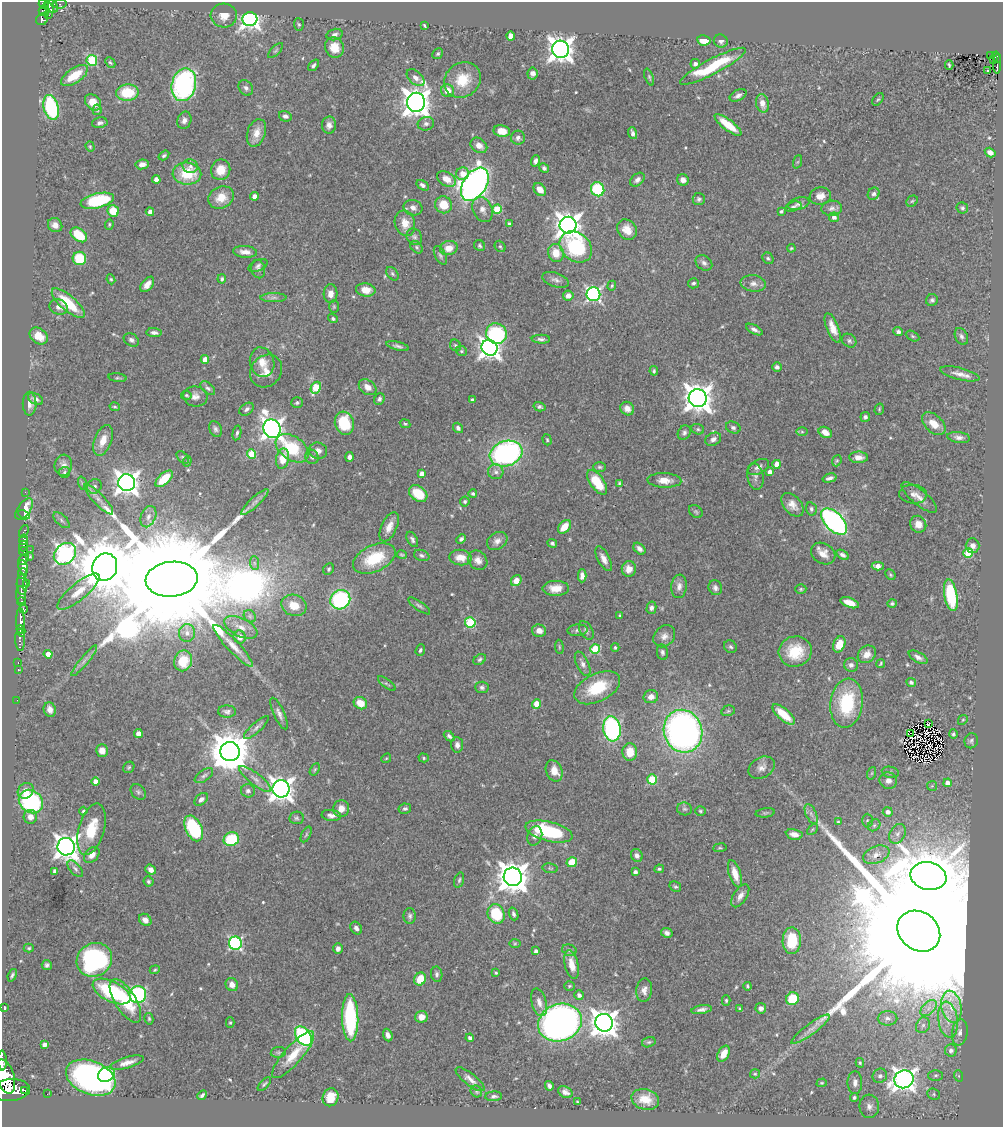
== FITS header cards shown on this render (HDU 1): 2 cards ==
NAXIS1  =                 1001
NAXIS2  =                 1125

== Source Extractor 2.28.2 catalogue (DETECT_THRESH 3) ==
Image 1001 x 1125 px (HDU 1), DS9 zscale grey, 1 PNG px = 1 image px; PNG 1005 x 1129 px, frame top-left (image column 1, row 1125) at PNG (2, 2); each listed source drawn as its Kron ellipse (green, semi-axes under 4 px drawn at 4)
Background 0.602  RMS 0.023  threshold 0.0681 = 3 sigma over >= 5 px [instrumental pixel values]
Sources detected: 567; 3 with non-positive FLUX_AUTO (blend fragments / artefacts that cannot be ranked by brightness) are neither listed nor drawn; of the other 564, the 500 brightest by FLUX_AUTO listed and drawn (64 fainter detections omitted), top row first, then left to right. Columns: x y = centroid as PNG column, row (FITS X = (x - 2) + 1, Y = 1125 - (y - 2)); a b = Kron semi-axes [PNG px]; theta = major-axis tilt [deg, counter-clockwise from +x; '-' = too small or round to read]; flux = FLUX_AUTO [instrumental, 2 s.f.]
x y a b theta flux
44 4 5 4 - 340
60 4 7 4 10 33
52 6 7 5 -47 250
48 7 6 4 -57 270
44 11 5 5 - 170
49 15 2 2 - 28
224 16 13 12 - 17
42 19 6 5 - 180
250 19 7 7 - 740
299 24 6 5 - 2.4
424 26 4 3 - 2
335 35 8 5 14 5.3
511 36 4 4 - 21
704 40 7 5 -10 22
721 41 7 6 - 5.9
334 47 10 9 - 22
560 49 8 8 - 1600
275 51 10 4 45 2.7
438 54 5 5 - 2.7
991 56 3 2 - 18
996 57 5 4 - 87
994 59 3 3 - 29
92 60 5 5 - 110
110 63 6 4 -48 2.2
695 64 5 4 - 5.3
997 64 10 2 -90 97
313 65 6 4 49 3.8
949 65 4 2 - 2
713 66 37 7 28 92
988 70 3 2 - 2.4
532 73 6 5 - 7.4
74 76 15 7 34 36
649 77 9 4 -70 2.6
416 78 10 6 -42 7.9
462 80 19 17 38 44
184 85 17 12 78 340
246 88 8 6 -52 5
447 91 6 6 - 18
127 92 11 8 2 58
738 95 9 5 28 5.7
878 99 7 4 52 2.3
93 102 9 6 -45 21
416 102 9 9 - 2100
762 103 9 6 -76 13
51 107 13 7 -75 170
97 110 5 4 - 2.2
285 116 6 5 - 5.4
184 120 9 7 69 6.9
100 123 8 5 12 4.7
426 124 8 6 13 5
329 125 8 7 - 7.3
728 125 16 5 -38 37
502 131 8 6 -10 22
256 133 14 9 71 16
633 133 6 4 -72 4.8
518 138 7 7 - 5.4
479 145 9 7 -37 12
90 147 5 4 - 1.9
990 153 6 4 -33 8.2
164 155 6 4 33 3
536 161 6 4 69 5.5
797 162 7 4 70 2.1
142 164 6 5 - 9.5
190 166 8 6 -10 5.5
544 168 5 4 - 3.5
221 170 10 9 - 22
187 174 14 11 -2 52
463 174 6 6 - 20
446 179 10 7 -32 16
156 180 4 4 - 14
637 180 8 5 41 5.7
683 180 6 5 - 9
475 184 18 11 57 900
423 185 7 4 -34 5.5
540 189 7 5 -51 16
598 189 7 6 - 89
874 194 6 5 - 4.7
254 196 4 4 - 11
820 196 11 8 10 13
221 197 13 11 28 23
699 199 6 6 - 4
97 201 17 7 13 110
912 201 6 5 - 2.6
799 204 11 6 14 5.9
444 205 9 8 - 28
793 206 8 5 16 3.1
413 208 9 7 -18 8.3
832 208 10 7 4 6.2
962 208 6 5 - 2.8
483 209 13 9 -65 10
497 209 4 4 - 48
113 211 6 5 - 40
781 211 4 3 - 2.9
150 212 4 4 - 8.2
834 217 5 4 - 7
405 223 13 10 -73 19
109 224 5 4 - 2
509 224 4 3 - 3.2
55 225 7 6 - 9.2
568 225 8 8 - 1600
627 230 11 9 -50 18
79 235 9 6 -37 44
414 237 9 7 -56 4.6
480 246 6 5 - 2.7
500 246 6 5 - 2.2
417 247 7 5 -43 3
576 247 18 14 -40 140
449 248 9 7 14 17
791 248 4 3 - 1.7
245 252 12 6 -4 9.8
556 253 9 8 - 23
440 255 10 5 -64 3.9
79 258 7 6 - 61
768 258 6 5 - 2.9
704 263 9 7 -37 5.5
258 265 10 5 23 4.7
258 269 9 7 -75 5.2
392 274 7 5 -51 3
111 279 5 4 - 2.1
222 279 4 3 - 2.9
555 280 14 7 -19 7.1
693 283 5 5 - 3
753 283 13 8 -8 9
147 284 9 5 52 11
612 286 5 4 - 2.1
366 290 10 6 -7 16
330 294 9 7 86 12
593 294 7 7 - 380
568 296 5 5 - 11
274 298 13 4 0 6.1
932 300 6 5 - 3.5
68 303 21 7 -41 55
59 307 9 7 -17 6.8
334 307 6 4 -90 2.1
333 319 5 4 - 2.8
833 328 16 6 -68 16
754 329 9 4 -29 5.3
898 332 5 4 - 4.3
154 333 7 4 -5 5.4
496 334 11 10 - 130
39 336 10 7 -36 22
913 336 7 4 -27 2.8
961 336 9 6 -65 4.8
541 339 9 4 -1 4.4
131 340 8 6 -30 4.7
849 341 8 6 -40 3.9
455 345 6 5 - 3
398 346 11 4 -14 4.5
489 348 8 7 - 1100
461 351 6 4 -23 2.3
205 359 4 4 - 14
262 362 15 12 -74 19
777 367 5 4 - 4.4
266 371 17 15 48 20
654 371 5 3 - 2.8
960 374 20 6 -14 12
118 378 9 3 -8 2.2
368 387 9 7 -36 13
208 388 8 5 -40 4
316 388 6 4 61 65
186 395 5 4 - 2.4
195 396 12 10 -8 10
698 398 9 9 - 2100
35 399 8 5 -31 6.3
379 399 6 5 - 4.4
472 400 4 3 - 2.8
297 403 6 5 - 2.9
30 404 12 7 -88 8.8
115 407 5 4 - 2.4
539 407 6 4 -16 3.3
247 409 8 5 38 4.6
627 409 7 6 - 8.5
879 409 6 4 71 1.9
865 417 5 5 - 4.1
344 423 12 9 -73 59
405 424 5 4 - 1.8
934 424 14 8 -42 22
458 428 5 4 - 5
733 428 7 5 -23 4.3
215 429 8 6 -67 4.4
272 429 9 8 - 1100
698 429 6 5 - 2.9
802 432 6 4 -1 2.1
825 432 7 5 -29 13
237 433 7 4 78 3.6
684 433 7 6 - 4.4
959 437 11 5 -8 6.7
713 439 8 6 26 6
103 440 16 8 69 22
547 440 6 4 -73 2.2
292 448 18 11 -35 80
318 451 9 8 - 8
506 453 17 12 19 350
251 454 4 4 - 47
183 457 7 5 -44 2.8
312 457 7 6 - 5.2
350 457 5 4 - 6.1
859 457 9 5 -2 10
283 459 10 6 79 26
187 461 5 4 - 2
837 461 6 4 68 2.3
777 464 4 4 - 15
63 465 10 8 84 11
599 467 6 5 - 2.8
758 467 11 7 29 7.6
64 472 5 5 - 3.7
496 472 8 7 - 5.9
770 472 4 4 - 8.4
422 474 4 4 - 10
755 477 13 8 -83 7.1
830 478 7 3 16 4.9
164 479 11 5 43 37
664 480 17 7 -2 17
597 482 14 7 -54 47
82 483 7 4 -71 2.7
127 483 8 8 - 1300
619 483 4 3 - 1.8
94 486 8 7 - 5.8
25 492 2 2 - 7.2
418 494 10 7 -39 42
473 494 4 4 - 2.8
913 494 14 9 -4 9.7
919 498 22 7 -39 14
99 499 20 5 -46 13
465 501 5 5 - 2.9
255 502 18 5 43 7.8
792 505 14 8 -50 13
24 509 12 6 55 29
811 509 6 5 - 3.5
696 512 7 5 -38 2.8
24 515 6 4 -29 37
148 517 11 7 67 8
61 520 10 5 -44 5.1
834 521 16 9 -45 450
918 524 8 7 - 15
389 527 16 7 65 15
564 527 8 5 47 25
24 531 7 3 65 160
412 539 8 5 -62 4.1
461 539 5 4 - 3.9
23 540 5 3 - 290
497 541 11 8 31 9
552 543 5 4 - 3.1
23 546 5 3 - 290
972 546 7 7 - 7.5
639 549 7 5 -43 6.7
30 550 2 2 - 5.3
23 551 4 3 - 270
823 553 13 10 -31 15
968 553 5 4 - 70
65 554 12 10 42 650
402 555 5 3 - 2
422 555 8 5 -20 4
842 555 7 4 -32 4.7
29 557 3 3 - 11
460 557 11 7 -6 18
23 559 7 3 50 490
374 559 22 13 25 70
604 559 13 6 -63 10
478 560 10 9 - 9.9
254 563 7 4 -88 3.9
878 566 6 4 2 11
23 567 7 4 -79 800
105 567 14 12 70 13000
329 569 6 5 - 2.7
629 569 7 7 - 14
22 574 5 3 - 240
890 575 6 4 -48 2.3
582 576 6 4 88 7.3
172 579 26 17 5 94000
516 581 6 5 - 18
26 583 3 2 - 79
22 585 10 5 -87 350
679 586 12 7 83 8.5
556 588 13 7 1 18
715 588 8 6 -61 5
801 589 5 4 - 2.3
78 592 26 8 39 23
21 595 9 5 -85 310
951 595 16 6 -80 100
340 600 10 9 - 210
22 602 4 3 - 200
850 603 9 5 -20 19
892 603 5 4 - 2.7
294 605 13 10 -20 25
419 606 13 4 -36 4.1
651 608 6 5 - 4.8
23 609 4 3 - 93
250 616 7 5 -47 3.3
620 616 3 3 - 3.2
20 621 12 4 90 740
470 622 5 5 - 110
241 627 18 9 -26 14
577 630 10 6 4 4.8
586 630 10 6 -58 4.7
21 631 6 4 -75 290
539 631 7 6 - 11
187 633 9 8 - 9.6
664 636 12 9 47 9.8
240 637 6 6 - 8.2
20 640 11 5 -89 290
839 644 8 5 66 24
233 646 28 6 -47 17
559 647 7 3 -82 1.9
615 647 4 3 - 2.4
730 647 7 6 - 3.5
595 649 5 5 - 76
420 650 6 4 69 3.4
662 652 8 5 -81 4.4
795 652 16 15 - 43
48 654 4 4 - 13
867 654 10 8 41 13
918 657 10 5 -30 6.8
480 659 7 5 34 3.2
84 661 19 4 51 8.5
183 661 10 9 - 35
18 662 3 2 - 15
881 663 4 2 - 1.9
583 664 13 6 -65 7
851 665 7 6 - 5.5
18 670 3 2 - 20
911 682 5 4 - 4.1
387 684 10 4 -37 2.8
482 687 7 6 - 4.2
597 688 24 14 26 67
651 697 7 6 - 11
17 700 2 2 - 7.9
360 703 7 6 - 25
847 703 24 16 83 100
536 704 5 4 - 23
50 709 7 6 - 10
728 711 7 5 14 2.5
227 712 9 6 -2 5
279 713 17 5 -66 7.7
784 714 14 5 -40 40
963 720 5 4 - 1.9
928 723 4 2 - 1.8
256 727 16 5 42 5.9
612 729 12 8 -82 270
683 731 21 19 -71 710
910 733 3 2 - 2.5
138 734 4 4 - 15
953 734 4 4 - 2.7
449 736 6 4 -42 4.1
971 741 7 6 - 3.6
457 745 8 6 -85 6.7
102 750 6 6 - 12
230 752 9 9 - 5500
630 752 9 7 -87 27
386 758 5 4 - 2
424 758 5 4 - 2.5
129 767 6 5 - 2.6
762 768 14 10 29 11
315 769 6 4 59 2
554 771 11 8 -66 17
890 772 8 5 -10 3.9
872 773 6 4 71 2.1
204 776 11 5 36 4.8
255 779 20 6 -38 11
652 779 5 5 - 70
95 781 4 4 - 12
888 781 9 8 - 8.4
948 783 4 4 - 12
932 786 5 5 - 2
281 789 8 8 - 1400
26 791 8 7 - 14
248 791 7 6 - 5.9
138 792 8 6 -47 3.8
201 799 8 5 43 6.1
31 802 13 11 -40 190
341 808 8 8 - 14
405 809 6 5 - 3.9
684 809 7 6 - 3.5
83 811 4 4 - 2
700 811 5 5 - 2.4
888 812 5 5 - 7.8
765 813 10 4 7 2.7
811 814 11 5 -66 5.8
331 815 9 5 -6 7
30 817 7 6 - 10
296 818 7 6 - 3.5
867 820 7 5 90 2.8
838 822 4 4 - 1.9
874 825 6 5 - 3.4
194 828 14 8 -65 130
91 829 26 12 74 49
812 829 6 4 45 1.9
549 832 24 9 -14 130
794 834 8 5 -10 11
898 834 10 7 61 7.8
306 835 8 4 64 2.6
535 836 10 7 69 7.5
231 839 8 7 - 74
66 847 9 8 - 1600
720 848 7 3 7 1.9
92 855 9 6 46 13
637 855 7 5 -57 6
876 855 14 8 23 12
572 862 5 5 - 32
550 868 8 5 -9 2.4
75 869 10 5 -48 4.7
659 869 5 4 - 2.8
151 870 5 4 - 7.3
55 871 4 4 - 7.5
635 872 4 3 - 3.9
735 874 14 6 -72 21
928 876 18 14 -11 10000
513 877 9 9 - 2800
459 880 8 4 74 2.8
149 881 5 4 - 3
675 887 6 5 - 2.7
740 896 13 6 57 9.6
496 914 10 8 -66 68
514 914 6 4 -70 4
410 916 8 6 -90 4
145 920 7 5 -45 10
356 928 7 5 -54 5.9
919 931 23 19 -38 170000
667 933 6 5 - 5.2
792 941 13 9 89 50
235 943 6 6 - 270
515 943 6 4 1 2.1
29 948 5 4 - 2.4
338 949 5 5 - 5.9
569 950 7 5 -16 3.6
536 951 4 4 - 5.4
94 960 18 16 34 230
47 965 5 5 - 3.9
572 965 15 6 -78 20
155 970 5 4 - 2
496 973 4 4 - 1.9
437 974 8 5 -80 4.4
12 975 6 3 71 3.1
420 979 7 5 64 34
232 984 7 6 - 11
569 986 5 4 - 2
747 986 4 2 - 2
644 990 12 8 84 8.8
112 992 20 10 -26 140
138 994 8 8 - 260
579 995 5 4 - 5.5
792 999 6 6 - 48
726 1000 5 4 - 2.2
125 1001 24 10 -58 57
539 1002 14 7 -75 11
951 1007 16 10 -78 22
4 1008 3 3 - 1.9
761 1008 5 5 - 6.3
929 1008 10 6 46 8.2
740 1009 4 3 - 3.1
702 1010 10 4 8 5.9
421 1017 6 6 - 14
350 1018 23 8 -88 160
888 1018 10 7 0 6.9
149 1019 6 4 -76 2.3
948 1020 18 9 -82 23
560 1022 22 18 21 750
230 1023 5 4 - 1.9
604 1023 9 8 - 1900
923 1025 8 6 62 5.8
810 1029 23 5 36 13
960 1032 13 7 82 8.8
388 1035 6 4 -70 6.7
303 1036 11 7 -56 230
470 1038 4 4 - 4.3
649 1042 7 5 15 2.7
44 1044 4 4 - 7
951 1050 6 6 - 6.7
278 1052 7 5 7 2.9
724 1054 9 5 61 15
293 1055 30 9 49 32
2 1060 10 2 -88 290
127 1063 17 5 16 11
860 1063 5 4 - 2.3
106 1074 9 7 31 46
755 1074 5 4 - 1.9
936 1075 7 5 1 3.7
5 1076 18 8 -73 3100
880 1076 7 7 - 6.1
959 1076 6 4 -71 2
91 1078 26 16 -21 600
470 1079 18 6 -38 9.1
904 1079 9 9 - 1100
822 1083 5 4 - 1.8
855 1083 11 7 90 8.5
264 1084 8 3 46 2.4
549 1086 5 4 - 4.7
10 1090 20 11 5 3100
24 1090 2 2 - 3500
476 1091 6 5 - 2.5
565 1092 8 5 -29 6.5
47 1094 3 2 - 6.2
934 1094 6 5 - 2.6
202 1095 5 3 - 3.1
494 1096 8 5 2 3.9
331 1097 9 7 69 24
854 1097 4 4 - 3.5
645 1099 14 10 -15 23
577 1102 3 3 - 2
869 1106 12 10 88 10
At the frame edge (FLAGS 8, measured only in part): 3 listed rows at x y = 2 1060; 5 1076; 10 1090
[64 fainter detections neither listed nor drawn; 3 non-positive-flux detections neither listed nor drawn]